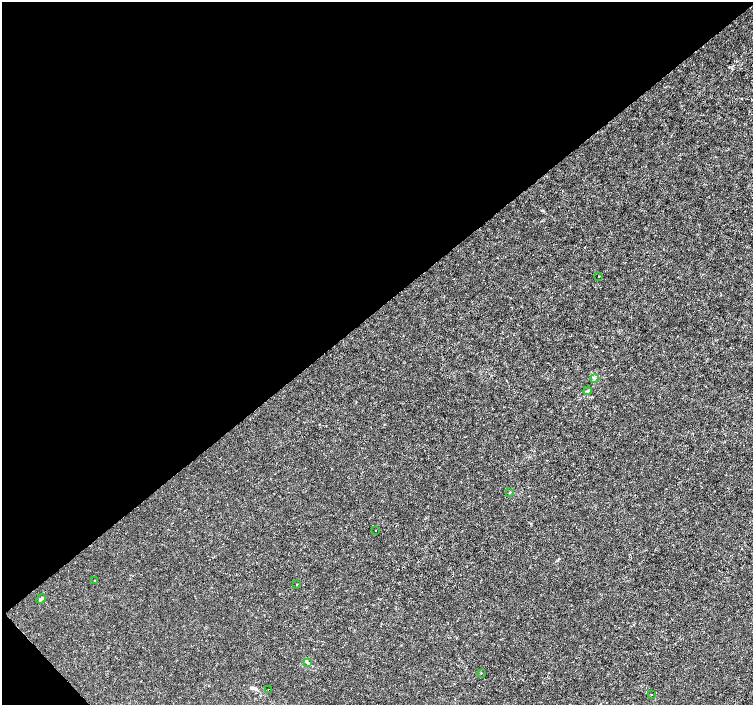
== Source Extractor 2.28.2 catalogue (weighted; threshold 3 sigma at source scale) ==
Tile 5 of 4 x 4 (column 1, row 2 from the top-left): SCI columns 7-1507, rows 3020-4424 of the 6012 x 5974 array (HDU 1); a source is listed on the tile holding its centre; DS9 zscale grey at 2 x 2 block average (1 PNG px = mean of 2 x 2 image px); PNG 755 x 707 px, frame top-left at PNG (2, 2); each listed source drawn as its Kron ellipse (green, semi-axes under 4 px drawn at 4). Shown black and unused: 45% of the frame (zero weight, under 3 of 4 exposures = <1% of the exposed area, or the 3 px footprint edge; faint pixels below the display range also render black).
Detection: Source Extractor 2.28.2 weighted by HDU 2 'WHT'; one run over the whole footprint, this tile lists its part. Background 8.57e-04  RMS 0.0013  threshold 0.00599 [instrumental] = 3 sigma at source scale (4.5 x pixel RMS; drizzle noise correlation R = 1.50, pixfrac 1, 0.0396/0.0396 arcsec/px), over >= 5 px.
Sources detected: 12; all 12 listed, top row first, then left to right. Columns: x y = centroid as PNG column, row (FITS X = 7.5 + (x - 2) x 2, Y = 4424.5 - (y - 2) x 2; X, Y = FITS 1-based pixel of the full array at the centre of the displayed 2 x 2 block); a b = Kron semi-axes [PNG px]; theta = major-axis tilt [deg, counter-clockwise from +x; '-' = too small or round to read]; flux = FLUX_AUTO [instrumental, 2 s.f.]
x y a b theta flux
599 276 2 2 - 0.2
594 378 3 2 - 0.27
588 391 4 3 - 0.39
509 493 3 2 - 0.21
376 530 2 2 - 0.35
94 580 2 2 - 0.16
297 584 2 2 - 0.22
41 599 5 4 - 0.56
308 663 4 3 - 0.37
481 673 3 2 - 0.13
268 690 2 2 - 0.13
652 694 2 2 - 0.14
Diffuse or blended objects may show on this block-average render without a row.